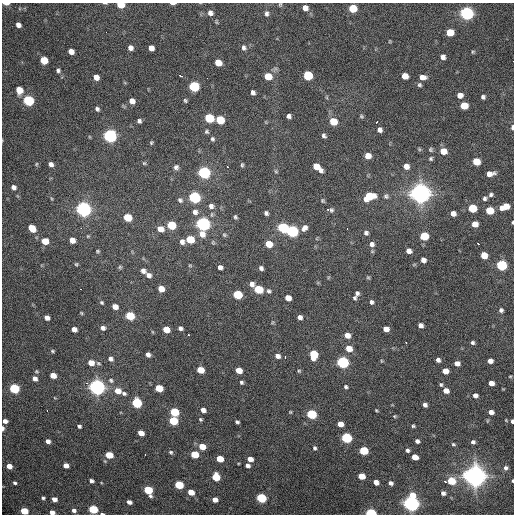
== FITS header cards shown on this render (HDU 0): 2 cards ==
NAXIS1  =                  512 / Axis length
NAXIS2  =                  512 / Axis length

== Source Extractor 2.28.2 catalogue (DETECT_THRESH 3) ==
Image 512 x 512 px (HDU 0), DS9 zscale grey, 1 PNG px = 1 image px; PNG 516 x 516 px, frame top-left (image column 1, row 512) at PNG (2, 3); no overlay
Background 2870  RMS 55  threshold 164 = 3 sigma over >= 5 px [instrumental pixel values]
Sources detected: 259; all 259 listed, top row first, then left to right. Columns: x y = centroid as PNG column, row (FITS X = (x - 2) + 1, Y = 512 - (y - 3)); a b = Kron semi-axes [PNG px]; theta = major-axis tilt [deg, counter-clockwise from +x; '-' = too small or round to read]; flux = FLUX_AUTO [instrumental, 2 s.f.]
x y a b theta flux
6 3 5 2 - 2.3e+04
105 3 7 3 -2 4.4e+03
173 3 5 2 - 1.5e+04
280 4 5 4 - 4.4e+03
120 5 5 4 - 1.0e+05
305 8 6 6 - 2.4e+04
352 8 6 5 - 1.4e+05
210 13 6 6 - 1.7e+04
467 13 6 6 - 1.1e+06
266 14 7 5 -89 1.1e+04
18 25 5 4 - 1.9e+04
106 32 3 2 - 2.9e+03
450 32 6 5 - 8.4e+04
390 41 4 3 - 3.3e+03
130 48 5 5 - 1.9e+04
151 48 5 5 - 2.7e+04
244 48 7 6 - 1.1e+04
71 51 5 5 - 2.6e+04
473 52 5 4 - 4.5e+03
443 57 5 5 - 1.7e+04
44 60 6 5 - 1.1e+05
218 63 6 5 - 6.5e+04
58 70 5 5 - 7.7e+03
308 75 6 6 - 2.3e+05
180 76 4 2 - 7.0e+03
268 76 6 6 - 7.6e+04
405 76 5 5 - 4.5e+04
96 77 5 5 - 2.8e+04
423 77 8 6 -2 2.2e+04
207 78 2 2 - 2.0e+03
419 85 5 5 - 7.0e+03
194 86 6 6 - 3.5e+05
19 90 6 5 - 6.8e+04
253 92 5 4 - 1.3e+04
460 95 5 5 - 2.8e+04
483 97 5 4 - 8.5e+03
28 100 6 5 - 4.4e+05
185 100 5 4 - 5.6e+03
132 101 5 5 - 3.0e+04
464 106 6 5 - 9.9e+04
97 109 5 4 - 8.7e+03
289 116 5 4 - 1.0e+04
361 116 5 4 - 5.1e+03
209 118 6 5 - 2.1e+05
220 120 6 5 - 1.5e+05
139 121 4 4 - 8.9e+03
333 121 6 5 - 9.1e+04
377 122 3 2 - 3.9e+03
512 127 5 3 - 9.9e+03
380 130 5 5 - 1.4e+04
207 132 6 5 - 6.6e+03
110 136 6 6 - 1.0e+06
324 136 5 4 - 8.5e+03
212 139 6 5 - 7.5e+03
151 142 4 3 - 4.4e+03
431 150 5 5 - 5.9e+03
443 151 6 6 - 4.8e+04
368 156 5 5 - 3.9e+04
431 159 5 5 - 5.9e+03
476 162 6 5 - 8.5e+04
144 163 5 5 - 4.8e+03
36 164 5 5 - 4.5e+03
51 164 6 5 - 1.5e+04
242 165 6 4 89 5.9e+03
406 166 6 5 - 2.7e+04
176 167 6 6 - 1.1e+04
228 167 3 2 - 4.7e+03
317 167 10 5 -40 6.4e+04
276 171 6 5 - 5.1e+03
204 172 6 6 - 6.1e+05
490 174 8 5 10 2.9e+04
14 187 6 5 - 1.6e+04
421 193 9 8 - 2.5e+06
491 195 6 5 - 8.2e+03
369 196 9 6 21 1.4e+05
386 196 7 7 - 8.8e+03
194 197 6 6 - 6.2e+05
485 198 6 6 - 9.3e+03
52 199 7 3 -71 4.4e+03
180 200 8 6 -45 1.0e+04
323 201 5 5 - 5.2e+03
211 206 7 7 - 1.6e+04
505 207 9 5 21 6.4e+04
472 208 6 5 - 1.4e+05
84 209 7 6 - 1.5e+06
327 209 3 2 - 7.1e+03
331 210 6 5 - 7.2e+03
489 210 6 5 - 1.1e+05
195 212 8 7 - 1.8e+04
266 213 5 4 - 9.6e+03
453 213 5 5 - 2.2e+04
127 217 6 5 - 1.3e+05
235 217 6 5 - 6.7e+03
512 222 3 2 - 4.0e+03
203 224 6 6 - 1.3e+06
475 224 5 5 - 3.9e+04
171 225 6 5 - 1.8e+05
32 228 7 5 -46 6.7e+04
81 228 3 2 - 2.9e+03
283 228 6 6 - 3.9e+05
304 228 8 6 48 1.8e+04
160 229 7 6 - 3.6e+04
347 229 2 2 - 2.6e+03
292 231 6 6 - 7.1e+05
366 233 6 6 - 1.0e+04
202 234 8 7 - 3.1e+04
224 235 6 5 - 6.3e+03
88 236 5 4 - 3.8e+03
424 236 6 5 - 1.4e+05
190 239 6 5 - 1.3e+05
72 240 5 5 - 3.5e+04
45 241 6 5 - 7.3e+04
182 242 6 5 - 1.7e+04
213 242 7 5 -70 5.3e+03
478 243 3 2 - 4.0e+03
269 244 6 5 - 7.1e+04
372 244 7 7 - 1.5e+04
98 251 4 4 - 4.7e+03
409 251 5 5 - 2.3e+04
484 255 5 5 - 5.4e+04
423 260 5 5 - 1.8e+04
76 264 5 4 - 4.8e+03
190 265 5 5 - 3.8e+03
501 265 6 5 - 4.0e+05
120 267 5 5 - 5.3e+03
220 267 5 4 - 1.4e+04
261 268 5 4 - 1.1e+04
143 271 6 5 - 1.6e+04
148 275 7 6 - 1.6e+04
368 277 5 4 - 4.6e+03
252 284 6 6 - 1.7e+04
80 289 2 2 - 3.0e+03
161 289 5 5 - 4.7e+04
258 289 6 5 - 1.8e+05
269 291 6 5 - 8.0e+03
357 293 6 5 - 9.4e+03
237 295 6 5 - 2.0e+05
288 298 5 5 - 4.0e+04
354 298 5 4 - 6.2e+03
102 302 6 4 -44 6.1e+03
372 302 5 4 - 8.9e+03
115 307 5 5 - 3.0e+04
501 310 5 5 - 9.5e+03
81 313 4 3 - 4.0e+03
130 316 6 5 - 1.8e+05
300 317 5 4 - 1.6e+04
47 318 5 4 - 1.9e+04
273 322 6 3 70 4.0e+03
421 325 5 4 - 1.6e+04
103 328 6 5 - 1.3e+04
180 328 5 4 - 1.1e+04
74 329 5 4 - 2.2e+04
166 329 5 5 - 6.7e+04
386 329 5 5 - 2.9e+04
153 332 5 3 - 3.4e+03
188 335 3 2 - 1.1e+04
347 335 6 5 - 3.1e+04
406 343 3 2 - 4.8e+03
473 343 4 4 - 7.4e+03
349 348 6 5 - 4.7e+04
53 351 5 4 - 5.2e+03
313 354 7 6 - 1.3e+05
148 355 5 4 - 1.6e+04
277 356 6 5 - 1.6e+04
285 357 3 2 - 2.3e+04
110 359 6 6 - 1.4e+04
438 360 5 4 - 1.3e+04
382 361 5 4 - 3.6e+03
490 361 5 4 - 2.1e+04
342 362 6 5 - 7.1e+05
91 363 6 5 - 3.7e+04
98 363 7 5 -17 6.3e+03
457 363 5 4 - 2.2e+04
200 370 5 5 - 7.7e+04
239 370 5 5 - 4.8e+04
37 371 6 5 - 5.0e+03
299 371 5 5 - 4.7e+03
445 371 5 5 - 3.6e+04
53 375 5 5 - 4.5e+04
510 376 5 3 - 3.6e+03
35 378 5 5 - 1.9e+04
111 380 8 7 - 1.1e+04
241 382 5 4 - 6.6e+03
86 383 4 4 - 5.6e+03
491 383 5 4 - 2.9e+04
441 385 5 4 - 6.0e+03
97 387 7 6 - 1.6e+06
346 387 5 4 - 6.6e+03
14 388 6 5 - 3.3e+05
159 388 6 5 - 9.8e+04
118 391 6 6 - 4.6e+04
446 391 5 5 - 3.1e+04
124 393 6 5 - 7.6e+03
475 395 6 5 - 1.6e+04
137 403 6 5 - 3.2e+05
425 405 4 4 - 1.2e+04
47 410 2 2 - 2.4e+03
203 410 5 4 - 1.8e+04
376 410 4 3 - 3.7e+03
174 412 6 5 - 1.9e+05
290 412 4 4 - 3.6e+03
491 412 5 4 - 2.0e+04
311 414 6 5 - 2.9e+05
394 416 5 4 - 4.2e+03
200 419 4 4 - 5.0e+03
5 421 5 4 - 1.6e+04
173 421 6 5 - 2.0e+05
512 421 4 3 - 8.4e+03
237 422 4 3 - 7.0e+03
340 424 5 5 - 3.7e+04
79 426 4 3 - 7.7e+03
413 426 4 4 - 5.3e+03
3 428 5 3 - 1.1e+04
141 433 5 4 - 3.8e+04
346 438 6 5 - 4.2e+05
48 441 5 4 - 1.7e+04
417 441 5 4 - 1.2e+04
473 442 4 4 - 8.2e+03
453 444 5 4 - 5.0e+03
202 446 6 5 - 5.6e+04
315 448 5 5 - 6.8e+03
407 450 5 4 - 8.8e+03
363 451 6 5 - 1.9e+05
171 452 6 5 - 6.6e+03
194 454 5 5 - 1.1e+05
109 455 5 5 - 1.0e+05
415 457 5 4 - 4.9e+04
220 459 5 5 - 7.3e+04
250 459 5 4 - 2.6e+04
66 465 5 4 - 2.7e+04
248 465 5 4 - 1.3e+04
9 466 5 4 - 3.0e+04
506 468 4 4 - 8.1e+03
361 476 5 5 - 6.7e+04
475 476 9 8 - 2.4e+06
216 477 6 5 - 1.1e+05
91 481 4 4 - 1.1e+04
445 481 3 2 - 4.3e+03
451 481 6 5 - 1.4e+05
513 481 3 2 - 3.5e+03
376 482 5 4 - 2.2e+04
15 483 4 3 - 6.4e+03
391 483 5 4 - 1.2e+04
179 485 6 5 - 1.8e+05
148 490 6 5 - 1.8e+05
191 492 5 4 - 5.2e+04
443 493 4 4 - 1.3e+04
43 498 4 4 - 6.4e+03
261 498 6 5 - 3.1e+05
54 499 5 4 - 2.3e+04
215 500 5 4 - 2.8e+04
129 502 5 4 - 1.5e+04
411 503 7 7 - 1.5e+06
93 509 6 5 - 2.3e+05
74 510 5 5 - 1.2e+04
24 511 5 4 - 1.1e+05
52 512 5 4 - 2.1e+04
370 513 6 4 0 3.7e+05
102 514 6 2 -1 6.1e+03
At the frame edge (FLAGS 8, measured only in part): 15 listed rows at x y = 6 3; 105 3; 173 3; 280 4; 120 5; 512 127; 512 222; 5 421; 512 421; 3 428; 513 481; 24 511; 52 512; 370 513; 102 514